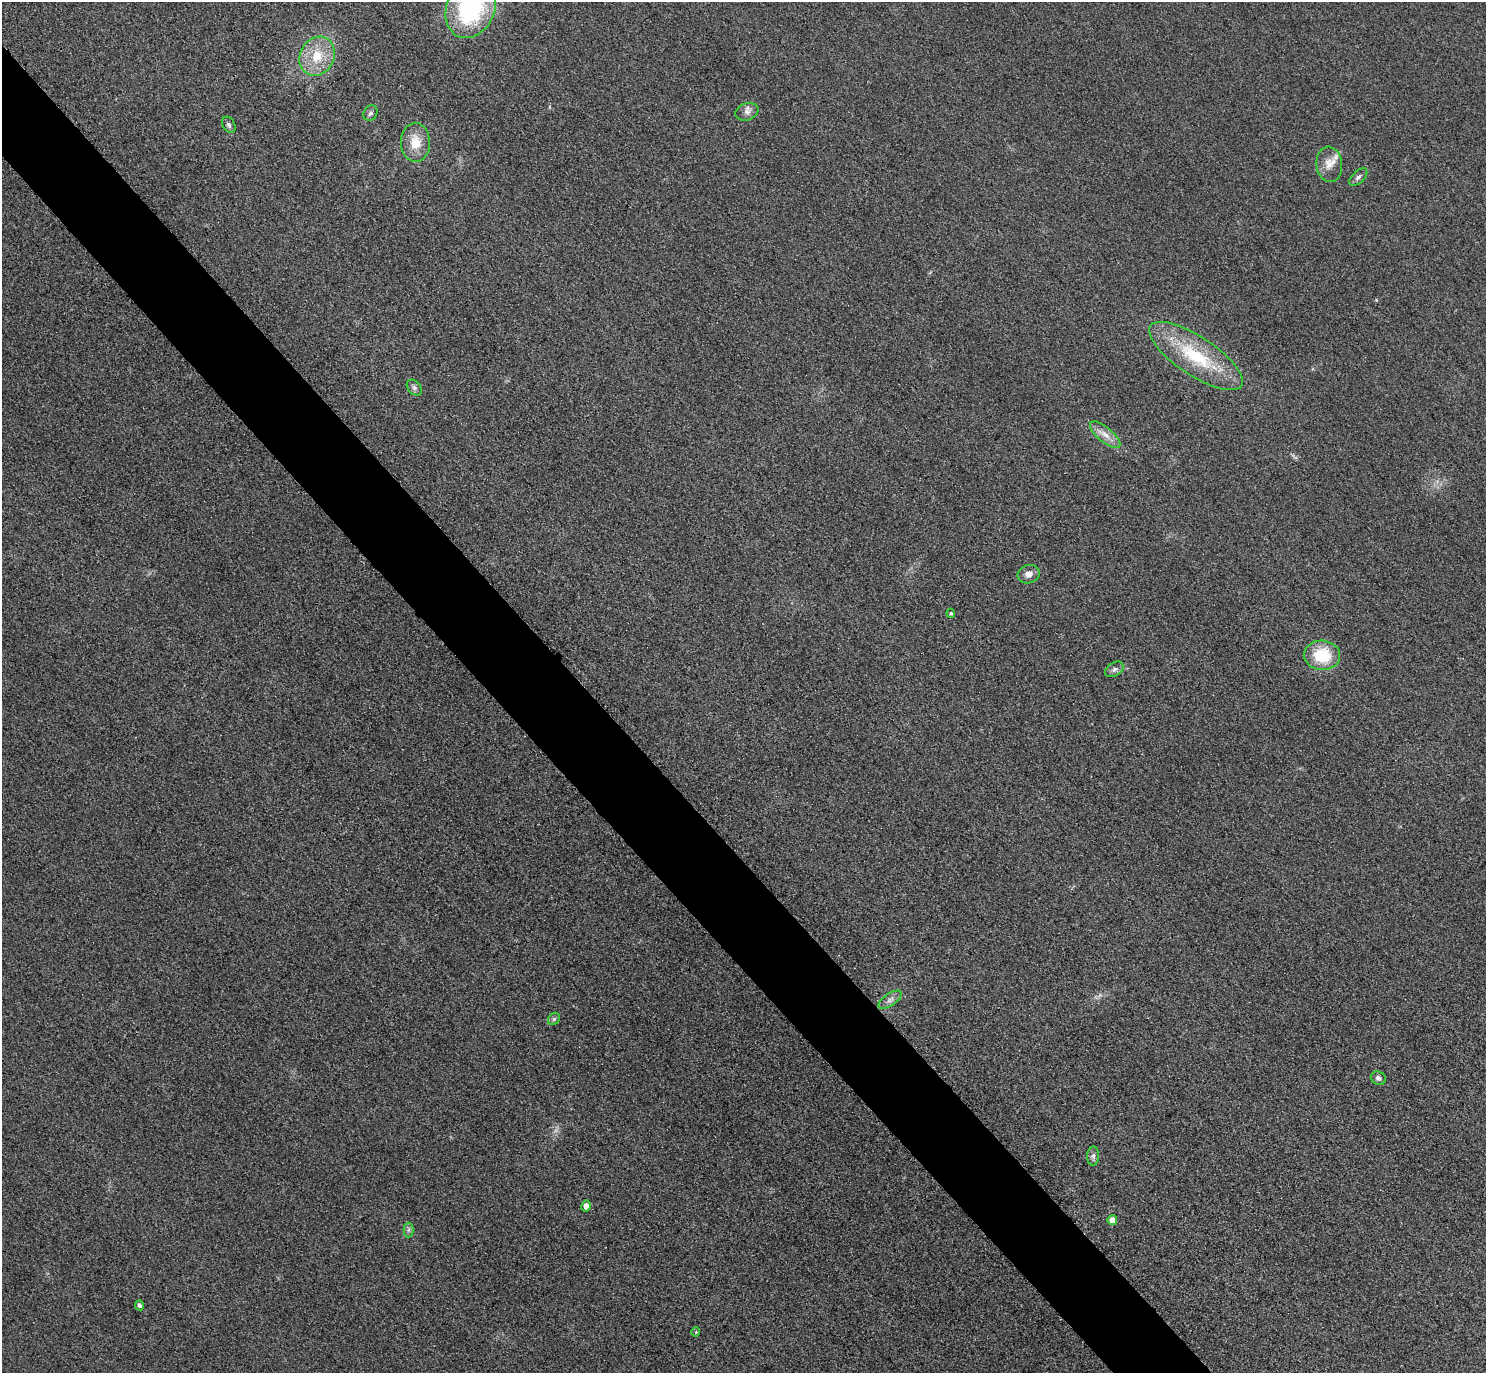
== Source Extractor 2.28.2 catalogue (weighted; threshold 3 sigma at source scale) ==
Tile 11 of 4 x 4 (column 3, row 3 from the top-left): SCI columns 2999-4482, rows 1698-3068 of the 5997 x 5994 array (HDU 1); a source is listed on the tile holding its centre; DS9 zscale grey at full resolution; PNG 1488 x 1375 px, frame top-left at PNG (2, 2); each listed source drawn as its Kron ellipse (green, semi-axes under 4 px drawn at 4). Shown black and unused: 6% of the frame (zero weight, under 3 of 4 exposures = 3% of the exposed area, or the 3 px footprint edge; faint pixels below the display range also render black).
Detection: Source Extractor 2.28.2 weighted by HDU 2 'WHT'; one run over the whole footprint, this tile lists its part. Background 0.0556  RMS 0.019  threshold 0.0835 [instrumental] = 3 sigma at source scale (4.5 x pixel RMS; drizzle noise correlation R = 1.50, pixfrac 1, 0.05/0.05 arcsec/px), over >= 5 px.
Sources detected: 24; all 24 listed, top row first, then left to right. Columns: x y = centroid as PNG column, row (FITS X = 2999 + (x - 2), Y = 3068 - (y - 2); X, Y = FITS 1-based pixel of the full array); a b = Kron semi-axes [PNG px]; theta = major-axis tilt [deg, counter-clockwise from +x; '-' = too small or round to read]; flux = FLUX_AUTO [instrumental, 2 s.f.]
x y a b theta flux
471 8 31 24 66 230
317 56 20 17 62 53
747 112 12 8 19 9.7
370 113 8 6 59 5.2
229 125 9 6 -61 4.9
415 142 19 14 -89 38
1329 164 18 13 -83 23
1358 177 11 6 44 5.7
1196 356 54 19 -33 130
414 388 9 6 -49 5.5
1105 435 19 7 -40 18
1029 574 11 9 18 12
951 613 4 4 - 2.4
1322 655 18 15 -4 76
1114 669 10 6 32 6.2
890 1000 13 6 34 9.3
554 1019 7 5 46 3.5
1378 1078 8 6 -26 6.7
1093 1156 9 6 88 6
586 1206 6 4 78 11
1112 1220 5 5 - 17
408 1230 7 5 89 4.1
139 1305 5 4 - 4.9
696 1332 4 4 - 1.9
Isophote crosses this tile's border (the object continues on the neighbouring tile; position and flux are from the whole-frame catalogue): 1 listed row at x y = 471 8